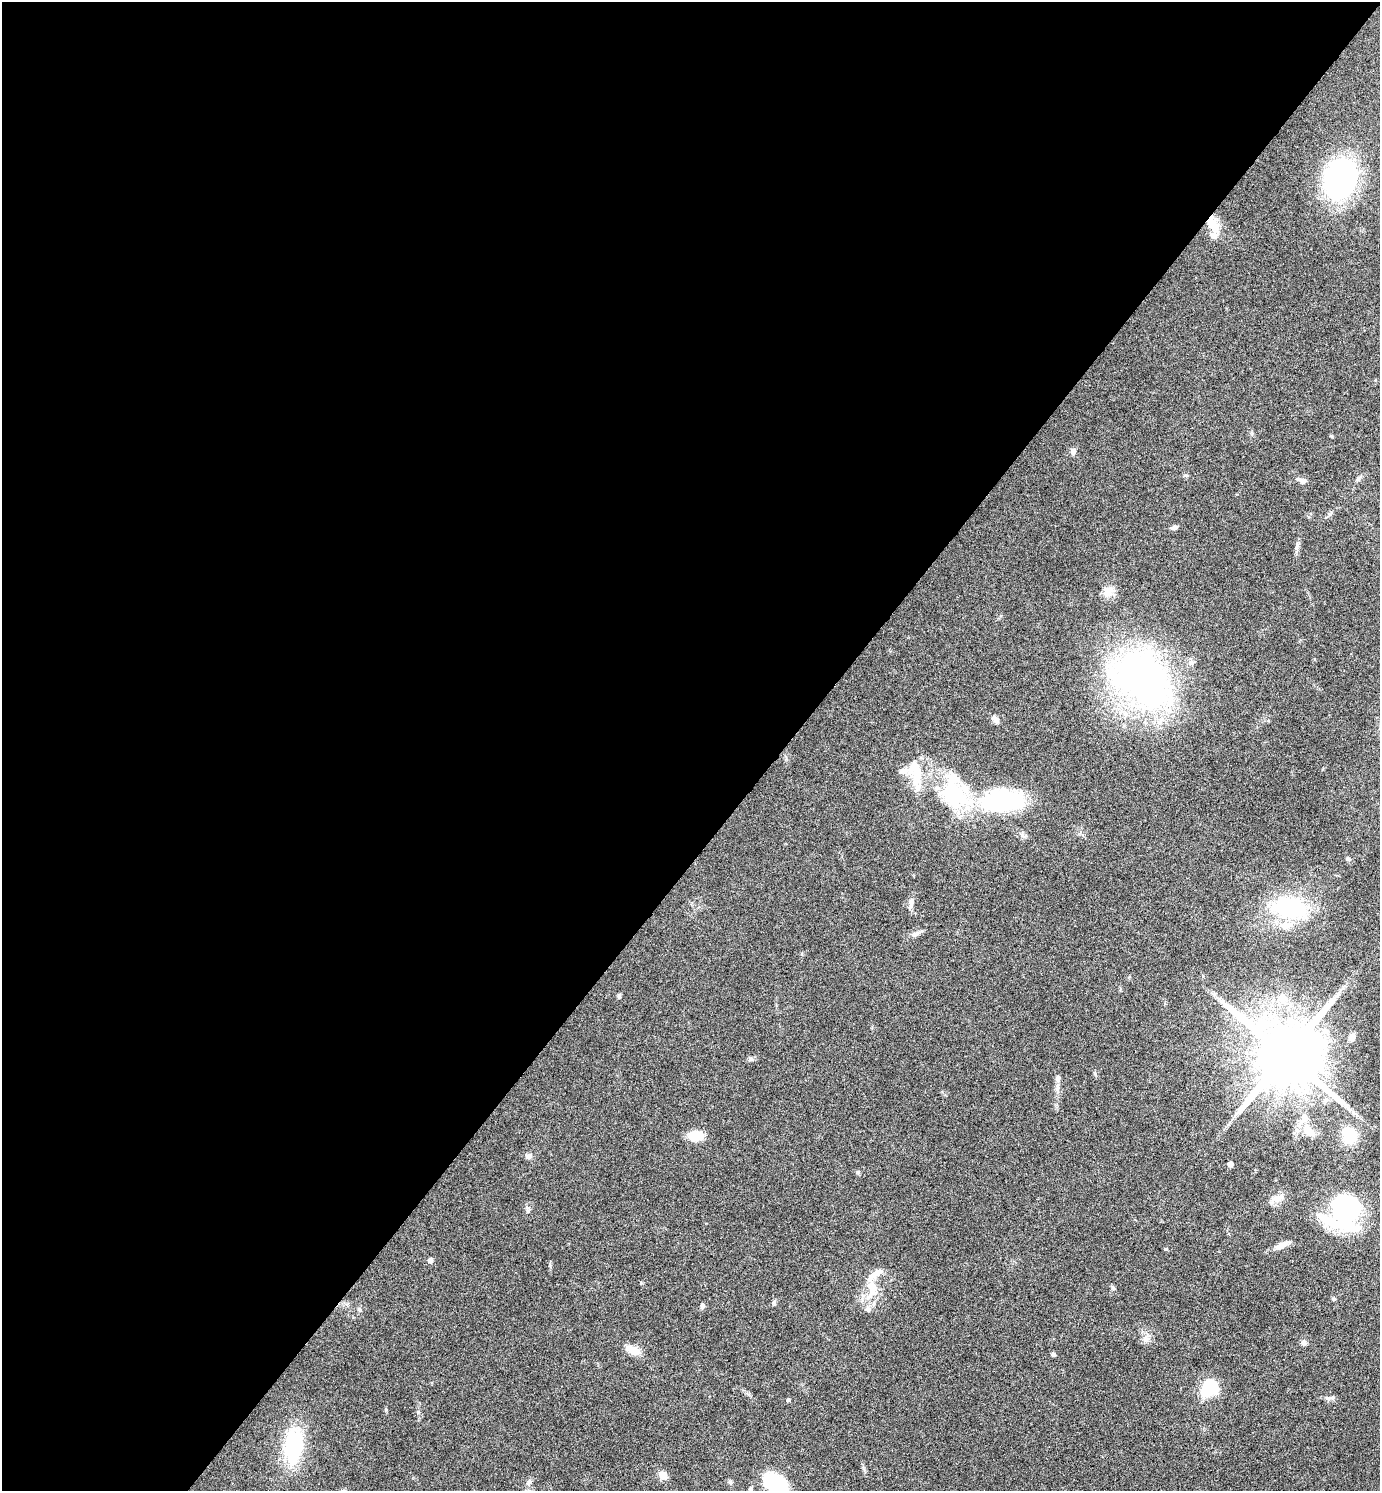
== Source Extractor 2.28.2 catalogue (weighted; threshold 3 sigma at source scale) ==
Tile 5 of 4 x 4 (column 1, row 2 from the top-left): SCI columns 156-1533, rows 2983-4471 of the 5964 x 5961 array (HDU 1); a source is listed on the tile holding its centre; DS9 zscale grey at full resolution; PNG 1382 x 1493 px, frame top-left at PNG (2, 2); no overlay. Shown black and unused: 57% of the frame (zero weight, under 4 of 8 exposures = <1% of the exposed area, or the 3 px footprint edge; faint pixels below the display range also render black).
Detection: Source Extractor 2.28.2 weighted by HDU 2 'WHT'; one run over the whole footprint, this tile lists its part. Background 0.119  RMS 0.0051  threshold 0.0209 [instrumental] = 3 sigma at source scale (4.09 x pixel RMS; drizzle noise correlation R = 1.36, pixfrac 0.8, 0.05/0.05 arcsec/px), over >= 5 px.
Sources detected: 62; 5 inside a brighter object's white glare — not listed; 8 inside a brighter listed object's ellipse — not listed separately; the other 49 listed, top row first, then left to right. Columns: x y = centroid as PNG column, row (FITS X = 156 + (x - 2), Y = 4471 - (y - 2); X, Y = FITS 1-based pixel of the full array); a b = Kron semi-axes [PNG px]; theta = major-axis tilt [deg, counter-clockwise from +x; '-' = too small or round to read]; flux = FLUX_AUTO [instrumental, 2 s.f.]
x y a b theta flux
1340 179 36 27 75 94
1211 223 14 11 -87 6.3
1073 451 8 6 73 1.8
1358 479 8 5 53 1.1
1302 481 10 7 -11 1.8
1174 527 10 5 11 1.1
1108 591 13 12 - 5.2
1142 679 72 48 -40 190
995 719 10 6 -50 2
903 771 10 8 14 2.4
917 776 31 11 -89 12
954 778 16 13 -33 8.5
1000 801 53 26 4 57
1348 859 7 4 -44 0.75
911 903 18 5 83 2.2
1290 908 32 19 -6 49
915 934 11 6 17 2
619 996 5 5 - 0.83
1282 998 13 12 - 5.3
1324 1030 8 7 - 2.4
1352 1037 9 7 89 2.5
1286 1055 19 17 -38 6000
1057 1087 11 6 82 1.9
1308 1130 22 12 -44 7.7
1349 1135 17 14 -68 14
696 1136 16 12 10 8
529 1156 9 7 18 1.7
1230 1164 4 4 - 2.9
1277 1198 18 10 19 4.4
1346 1209 36 27 -88 57
1281 1245 18 7 24 3.6
1166 1249 5 5 - 0.51
430 1260 6 6 - 1.3
875 1274 32 8 37 4.6
873 1291 15 13 -78 6.9
1333 1299 5 4 - 0.65
774 1302 6 5 - 0.85
702 1306 7 5 73 1.2
1146 1338 9 6 -30 1.9
1304 1343 7 6 - 1.5
633 1350 17 9 -26 5.8
1053 1354 4 4 - 1.2
1209 1388 15 11 57 28
1331 1398 14 4 15 1.2
788 1400 4 4 - 0.9
293 1447 31 15 85 43
663 1475 6 6 - 6.4
730 1482 7 4 -46 0.83
775 1485 25 15 -40 40
Overlapping masked pixels (flux is a lower limit): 1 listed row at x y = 1211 223
Isophote crosses this tile's border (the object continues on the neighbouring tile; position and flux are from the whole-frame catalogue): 1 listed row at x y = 775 1485
Unlisted compact peaks at least as high as the median listed source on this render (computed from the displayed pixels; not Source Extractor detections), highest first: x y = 386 1410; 858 1172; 418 1412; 1113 1288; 1095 1074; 1186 475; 359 1309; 528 1211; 1296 548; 641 1283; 1331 436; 550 1265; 1252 433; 864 1469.